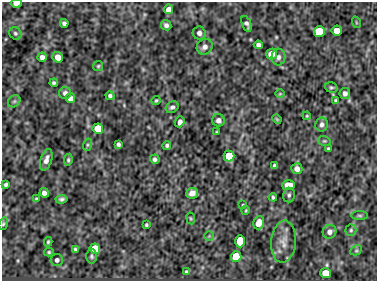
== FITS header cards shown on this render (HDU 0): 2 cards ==
NAXIS1  =                  375
NAXIS2  =                  279

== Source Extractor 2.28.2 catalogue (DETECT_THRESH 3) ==
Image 375 x 279 px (HDU 0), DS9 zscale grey, 1 PNG px = 1 image px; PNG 379 x 283 px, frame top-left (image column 1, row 279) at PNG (2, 2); each listed source drawn as its Kron ellipse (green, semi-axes under 4 px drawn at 4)
Background -1.74e-05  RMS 4.9e-04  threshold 0.00146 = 3 sigma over >= 5 px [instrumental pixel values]
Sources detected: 76; all 76 listed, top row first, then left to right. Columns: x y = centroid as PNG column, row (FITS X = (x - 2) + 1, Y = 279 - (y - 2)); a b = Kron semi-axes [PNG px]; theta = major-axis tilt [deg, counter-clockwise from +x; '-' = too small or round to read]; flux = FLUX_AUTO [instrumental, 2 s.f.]
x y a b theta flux
16 3 5 3 - 0.14
168 9 5 4 - 0.23
356 22 6 3 -72 0.03
64 23 4 4 - 0.081
246 24 8 4 -68 0.091
166 25 5 5 - 0.099
337 31 5 5 - 0.59
319 32 5 5 - 3.4
15 33 6 5 - 0.061
199 33 6 6 - 0.11
258 45 4 4 - 0.11
205 47 8 7 - 0.16
272 54 5 5 - 0.54
42 57 4 4 - 0.15
58 57 5 5 - 0.27
278 57 8 7 - 0.12
98 66 5 5 - 0.04
54 83 4 3 - 0.056
331 87 6 5 - 0.055
65 93 6 6 - 0.13
345 93 5 5 - 0.12
280 94 5 3 - 0.028
110 96 4 4 - 0.072
70 98 5 5 - 0.21
156 100 5 3 - 0.043
335 100 4 4 - 0.043
14 101 7 5 44 0.065
172 107 7 5 35 0.097
307 116 4 4 - 0.032
277 119 5 4 - 0.039
218 120 6 6 - 0.14
180 122 5 4 - 0.15
322 124 7 6 - 0.11
98 129 5 5 - 1.6
217 132 3 3 - 0.032
324 141 6 4 -18 0.041
118 144 4 4 - 0.071
87 145 6 4 71 0.049
167 145 4 4 - 0.062
328 149 3 3 - 0.047
229 156 5 5 - 4.2
155 159 5 4 - 0.083
46 160 11 5 72 0.18
68 160 6 4 81 0.054
275 165 4 4 - 0.063
297 169 5 5 - 0.17
6 185 4 3 - 0.064
289 185 6 5 - 0.63
44 193 5 4 - 0.14
192 193 6 5 - 0.21
289 195 7 6 - 0.075
273 197 4 3 - 0.052
36 199 4 3 - 0.045
61 199 6 4 8 0.077
243 205 3 2 - 0.03
246 210 4 3 - 0.032
360 215 8 4 0 0.054
191 218 6 3 -81 0.033
259 223 7 5 72 0.34
3 224 6 4 72 0.048
146 225 4 3 - 0.046
351 230 5 5 - 0.058
329 232 7 6 - 0.16
209 236 5 5 - 0.044
240 241 6 5 - 1.4
48 242 5 3 - 0.044
284 242 21 12 85 0.39
75 249 4 3 - 0.051
95 249 5 5 - 1.5
356 250 6 4 29 0.047
49 252 5 4 - 0.046
92 256 7 5 -90 0.067
236 257 5 5 - 2.7
57 260 6 6 - 0.1
187 272 4 3 - 0.06
326 273 5 5 - 0.84
At the frame edge (FLAGS 8, measured only in part): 2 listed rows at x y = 16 3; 3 224